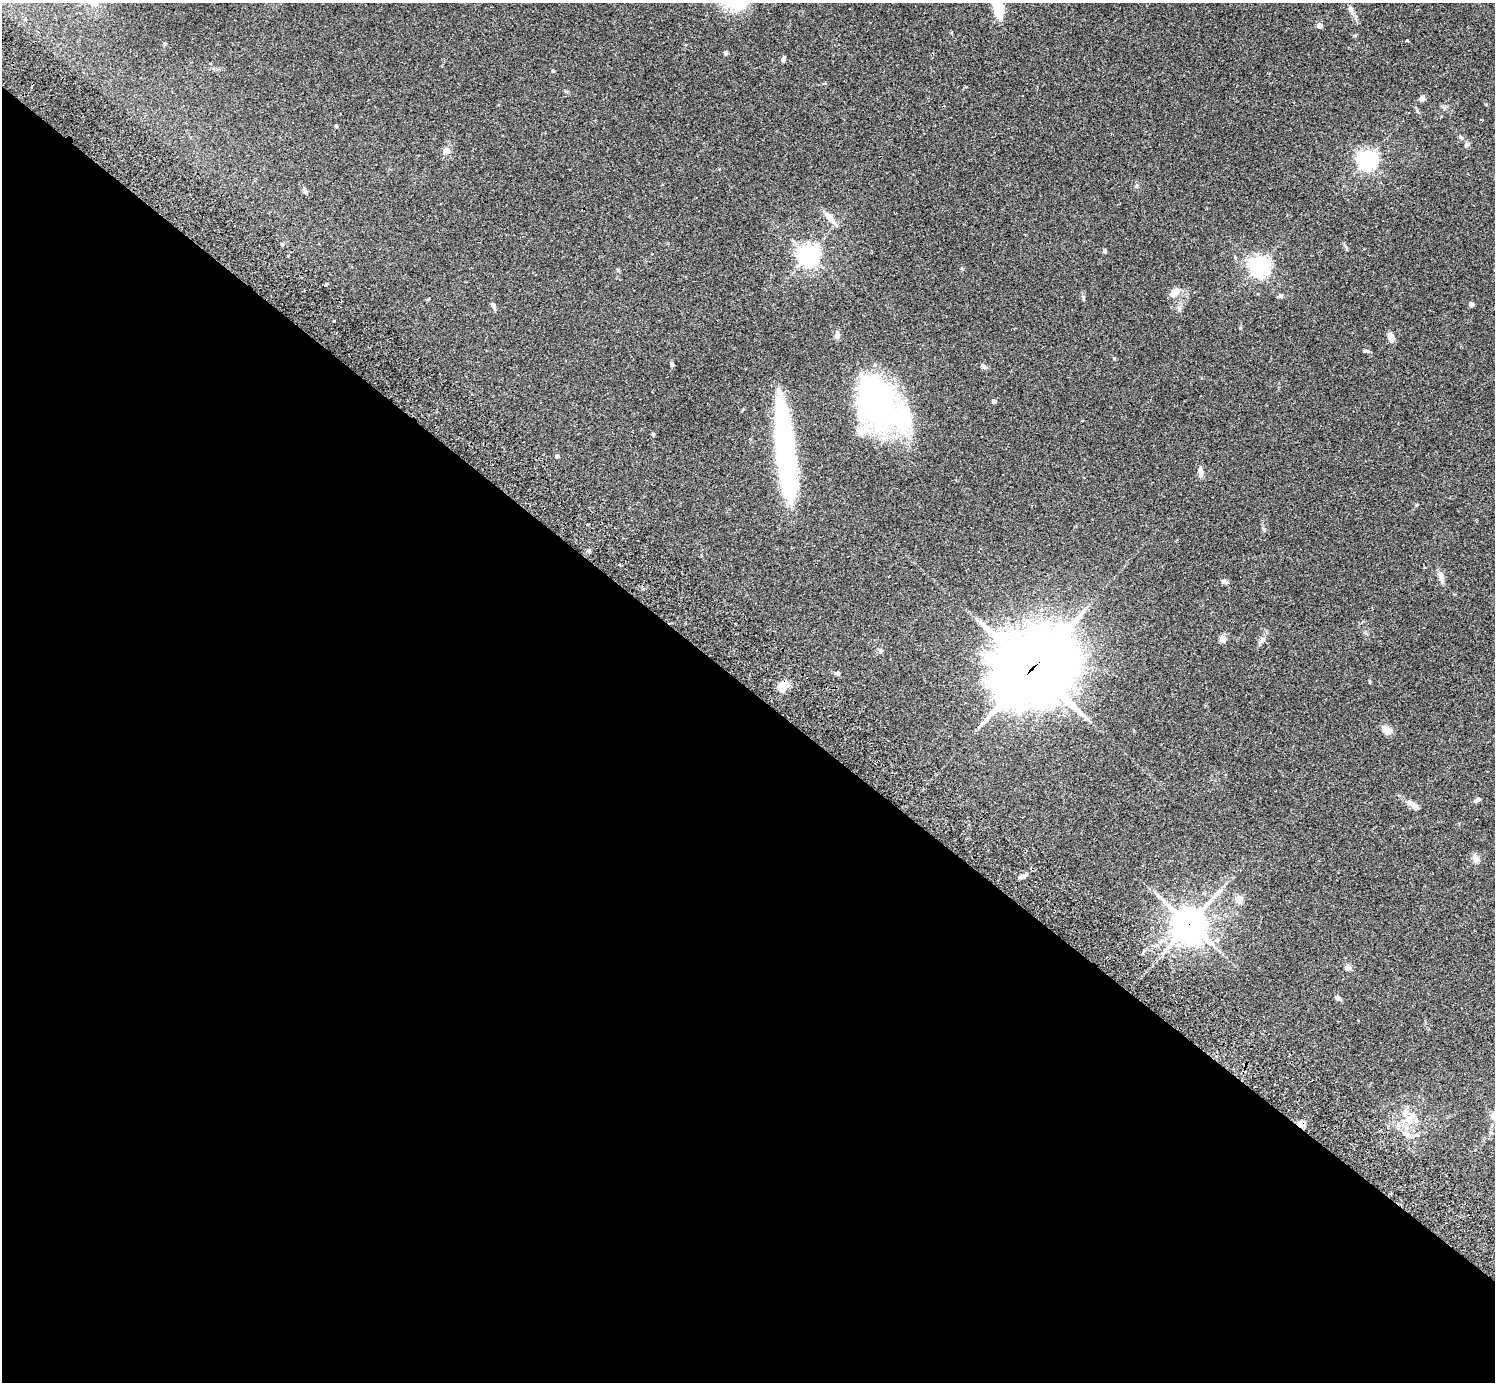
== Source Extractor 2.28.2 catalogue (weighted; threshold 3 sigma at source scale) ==
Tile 14 of 4 x 4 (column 2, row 4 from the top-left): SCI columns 1538-3030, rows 346-1725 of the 6059 x 6069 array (HDU 1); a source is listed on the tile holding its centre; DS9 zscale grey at full resolution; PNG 1497 x 1384 px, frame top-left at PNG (2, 3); no overlay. Shown black and unused: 50% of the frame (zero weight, under 2 of 3 exposures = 3% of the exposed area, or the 3 px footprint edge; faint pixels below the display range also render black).
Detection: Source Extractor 2.28.2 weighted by HDU 2 'WHT'; one run over the whole footprint, this tile lists its part. Background 0.107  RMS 0.0065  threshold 0.029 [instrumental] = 3 sigma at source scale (4.5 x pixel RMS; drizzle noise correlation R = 1.50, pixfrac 1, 0.05/0.05 arcsec/px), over >= 5 px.
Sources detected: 68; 2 inside a brighter object's white glare — not listed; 2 inside a brighter listed object's ellipse — not listed separately; the other 64 listed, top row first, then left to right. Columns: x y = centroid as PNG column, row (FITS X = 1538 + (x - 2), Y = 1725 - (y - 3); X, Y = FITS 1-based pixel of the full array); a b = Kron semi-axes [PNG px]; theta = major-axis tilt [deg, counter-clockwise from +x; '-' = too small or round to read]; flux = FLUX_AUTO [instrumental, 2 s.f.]
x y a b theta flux
733 3 39 17 -15 24
998 5 28 10 -83 21
1351 9 15 6 -65 2.9
1319 26 4 4 - 6
1407 41 3 3 - 0.74
726 53 5 4 - 1.3
783 59 7 5 68 1.4
553 71 4 3 - 0.96
1422 98 8 6 73 1.8
1486 104 4 3 - 0.59
1444 108 7 5 -60 1.3
1461 137 7 4 -45 1
1467 145 7 6 - 1.6
447 150 9 8 - 3.5
1367 160 7 6 - 320
830 218 22 7 -50 5
282 244 5 4 - 0.79
1105 251 5 4 - 1.3
809 255 7 7 - 430
1259 266 8 6 -17 340
618 270 5 4 - 0.76
326 284 4 3 - 0.7
1175 292 14 9 36 5.3
1280 296 7 5 16 1.1
1471 304 4 4 - 2.9
493 305 8 5 -59 1.7
1179 309 6 6 - 1.5
334 321 3 3 - 1.3
837 336 9 7 -89 2.4
1391 337 11 7 -75 4.1
1366 351 9 4 -5 0.97
1114 358 4 4 - 0.57
672 364 5 4 - 1.1
983 366 8 5 -43 1.7
877 402 53 33 -70 170
994 402 4 4 - 2.7
653 434 4 4 - 0.73
784 453 97 17 -86 130
557 456 4 4 - 1.6
1200 471 16 6 -86 2.8
587 524 3 2 - 1
1263 529 6 4 -70 0.93
1441 576 18 6 -81 3.9
1224 581 9 5 -7 1.5
1223 639 4 4 - 12
1262 639 7 5 46 1.6
880 651 6 6 - 1.1
1032 668 33 28 36 4000
838 674 7 5 -14 1.3
782 686 15 10 39 7.8
1387 730 9 7 -32 6
1478 800 8 4 28 1.9
1411 803 15 7 -25 3.5
1475 858 11 8 -78 2.8
1021 877 10 5 15 2.4
1239 899 13 11 89 4
1190 924 13 11 55 980
1217 940 6 6 - 1.7
1348 968 4 4 - 11
1338 998 8 5 -35 2
1409 1120 13 12 - 8.3
1301 1124 8 7 - 4.4
1407 1134 20 7 -32 5.7
1390 1194 3 3 - 0.89
Overlapping masked pixels (flux is a lower limit): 4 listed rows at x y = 1032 668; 1190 924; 1301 1124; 1390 1194
Isophote crosses this tile's border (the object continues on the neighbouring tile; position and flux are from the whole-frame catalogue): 2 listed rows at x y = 733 3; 998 5
Unlisted compact peaks at least as high as the median listed source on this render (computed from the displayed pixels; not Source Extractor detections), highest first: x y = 589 551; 1417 111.